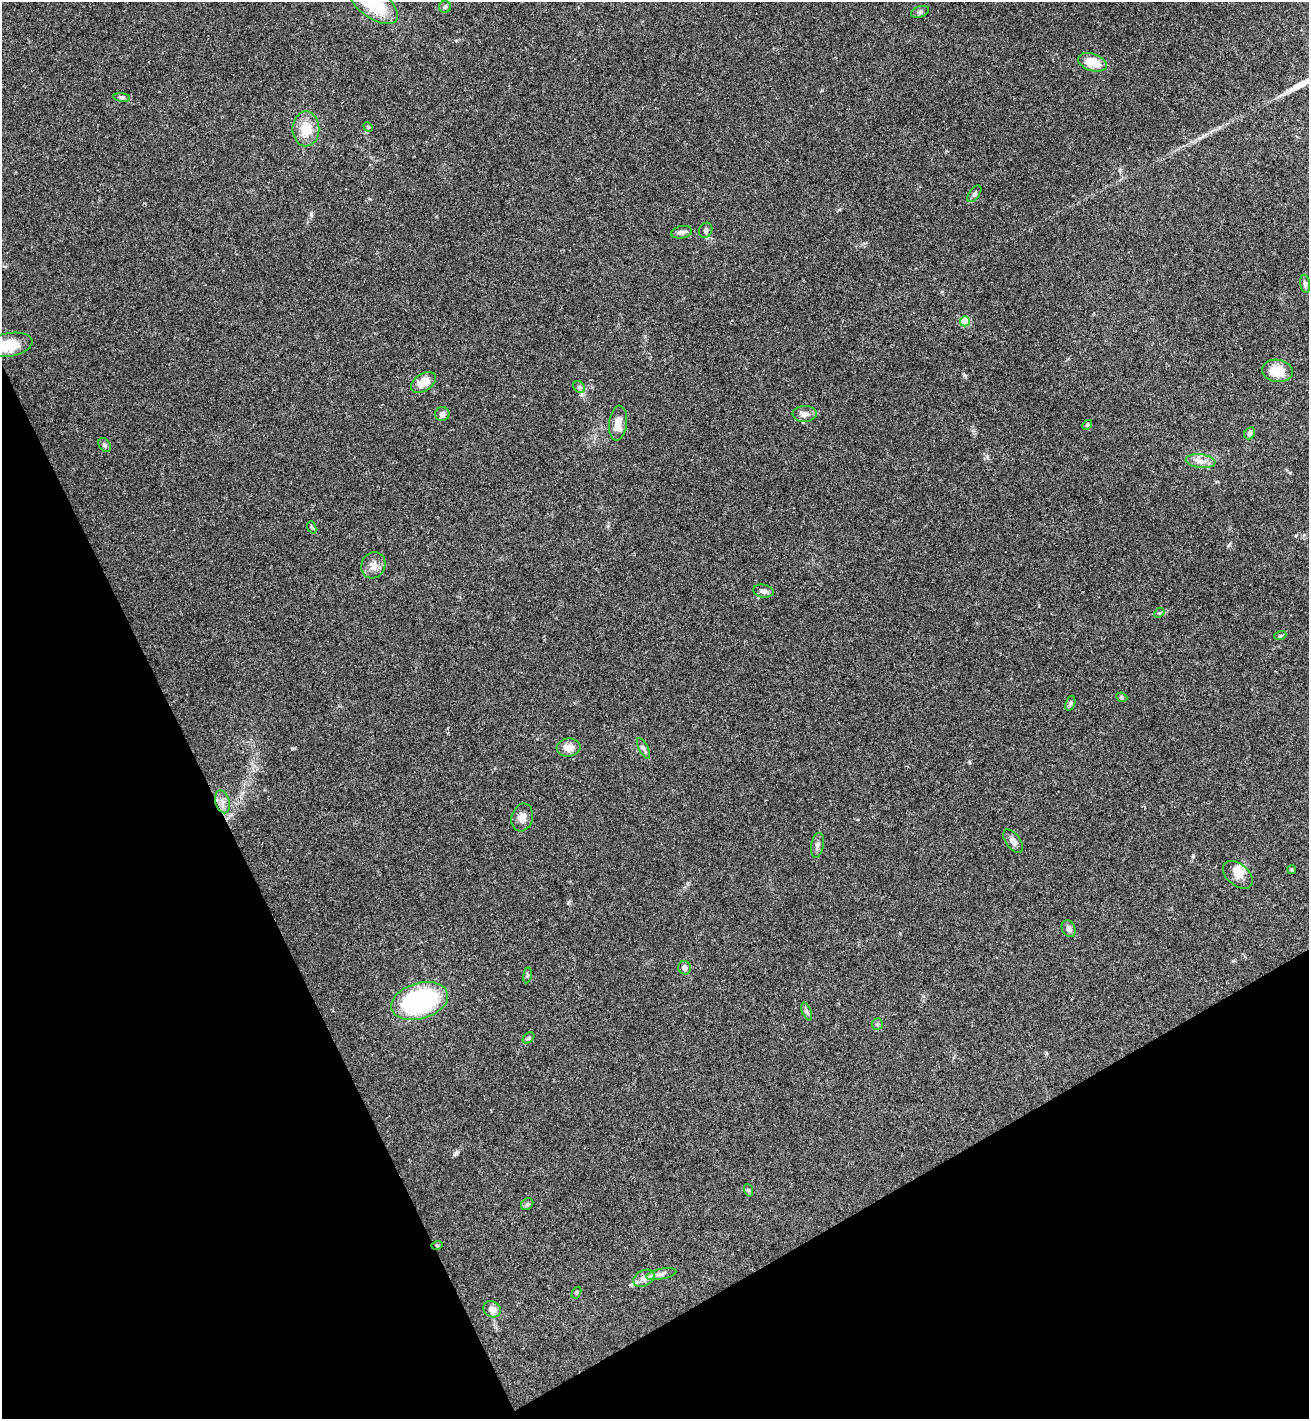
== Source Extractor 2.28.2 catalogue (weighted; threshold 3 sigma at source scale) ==
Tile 14 of 4 x 4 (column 2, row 4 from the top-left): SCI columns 1506-2812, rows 53-1469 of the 5757 x 5771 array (HDU 1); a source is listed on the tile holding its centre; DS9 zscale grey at full resolution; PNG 1311 x 1421 px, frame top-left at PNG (2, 2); each listed source drawn as its Kron ellipse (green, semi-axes under 4 px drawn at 4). Shown black and unused: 25% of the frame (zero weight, under 3 of 4 exposures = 6% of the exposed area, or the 3 px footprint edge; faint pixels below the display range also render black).
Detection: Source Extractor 2.28.2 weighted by HDU 2 'WHT'; one run over the whole footprint, this tile lists its part. Background 0.0395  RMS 0.0054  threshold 0.0242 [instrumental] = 3 sigma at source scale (4.5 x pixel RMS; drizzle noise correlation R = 1.50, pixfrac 1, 0.05/0.05 arcsec/px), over >= 5 px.
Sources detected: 54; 2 inside a brighter listed object's ellipse — not listed separately; the other 52 listed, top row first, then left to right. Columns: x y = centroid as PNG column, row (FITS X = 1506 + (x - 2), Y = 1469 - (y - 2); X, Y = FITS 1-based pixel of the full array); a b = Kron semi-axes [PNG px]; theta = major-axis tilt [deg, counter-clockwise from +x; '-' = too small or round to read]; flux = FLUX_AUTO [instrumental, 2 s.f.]
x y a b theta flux
373 3 29 14 -37 32
445 7 6 6 - 1
920 12 9 5 20 1.3
1092 62 15 8 -18 10
122 97 8 4 -8 1.1
368 127 5 4 - 0.61
306 129 17 13 90 10
974 194 9 5 54 1.4
706 230 8 6 65 1.2
681 232 10 6 11 2.4
1305 284 9 5 -83 1.2
965 321 5 5 - 19
9 345 24 11 10 13
1277 371 15 11 -8 11
423 382 14 8 32 8.3
579 387 7 5 -44 1.2
442 414 7 7 - 2.1
805 414 12 8 3 3.1
618 423 17 9 84 5.8
1087 425 6 3 45 0.63
1250 433 6 5 - 1.9
105 445 8 5 -54 1.2
1201 461 15 7 -7 3.7
312 527 6 4 -69 0.74
373 565 13 12 - 4.2
763 591 10 6 -9 1.7
1159 613 6 4 41 0.73
1280 636 6 4 18 0.74
1122 697 6 4 -23 0.81
1070 703 8 4 71 1
568 747 12 9 6 4.9
643 748 11 4 -63 1.4
222 802 12 7 -74 3.1
522 817 14 10 74 3.6
1013 841 13 7 -52 3.5
817 845 12 6 80 1.9
1292 870 4 4 - 0.73
1238 875 17 11 -40 4.9
1069 929 9 6 -66 2.1
685 968 7 6 - 2.1
527 975 8 4 82 0.8
420 1001 29 18 16 74
807 1011 9 4 -69 1.2
877 1024 6 5 - 0.9
529 1038 6 4 42 0.86
748 1190 6 4 -70 0.77
527 1204 7 5 43 1.1
437 1245 6 3 17 0.65
661 1274 15 5 11 2.4
644 1278 11 7 28 3
576 1293 6 4 59 0.66
492 1309 9 8 - 3.6
Overlapping masked pixels (flux is a lower limit): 1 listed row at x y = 437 1245
Isophote crosses this tile's border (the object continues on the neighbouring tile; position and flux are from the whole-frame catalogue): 2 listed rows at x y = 373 3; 9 345
Unlisted compact peaks at least as high as the median listed source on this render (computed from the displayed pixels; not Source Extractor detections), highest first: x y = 456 1153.